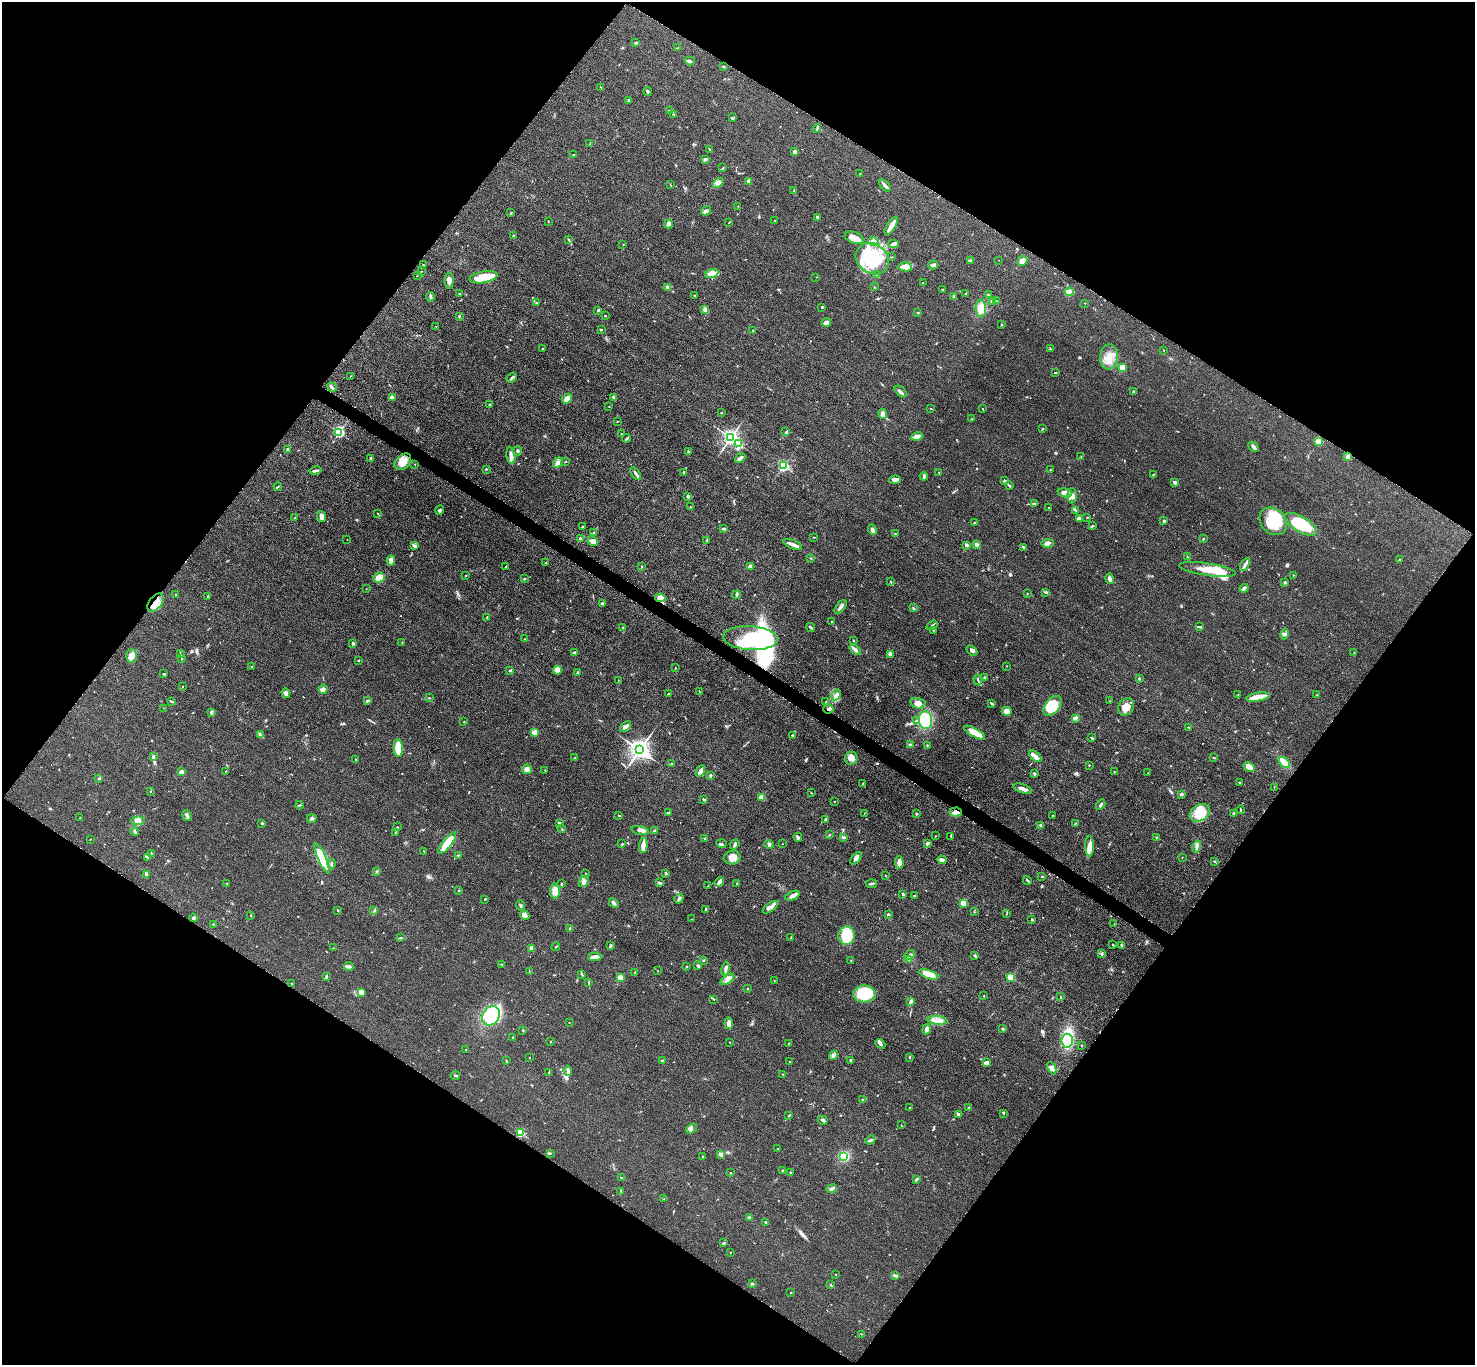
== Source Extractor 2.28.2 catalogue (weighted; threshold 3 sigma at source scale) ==
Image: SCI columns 13-5901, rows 163-5612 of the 5909 x 5914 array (HDU 1 of 3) = the unmasked area's bounding box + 8 px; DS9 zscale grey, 4 x 4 block average (1 PNG px = mean of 4 x 4 image px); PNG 1477 x 1367 px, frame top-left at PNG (2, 2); each listed source drawn as its Kron ellipse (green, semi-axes under 4 px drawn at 4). Shown black and unused: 49% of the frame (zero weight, under 3 of 5 exposures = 1% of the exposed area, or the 3 px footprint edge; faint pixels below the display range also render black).
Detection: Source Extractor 2.28.2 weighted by HDU 2 'WHT'. Background 0.0536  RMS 0.0058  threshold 0.0259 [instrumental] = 3 sigma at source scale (4.5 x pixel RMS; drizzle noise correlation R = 1.50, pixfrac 1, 0.05/0.05 arcsec/px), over >= 5 px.
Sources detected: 643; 7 inside a brighter object's white glare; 3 cosmic-ray / hot-pixel residue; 1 long thin detection or spike segment (spike, bleed or trail) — neither listed nor drawn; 12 coinciding with a brighter row at this scale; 28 inside a brighter listed object's ellipse — not listed separately; of the other 592, all 500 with FLUX_AUTO >= 1.06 (the completeness limit of this list) listed and drawn (92 fainter detections not listed), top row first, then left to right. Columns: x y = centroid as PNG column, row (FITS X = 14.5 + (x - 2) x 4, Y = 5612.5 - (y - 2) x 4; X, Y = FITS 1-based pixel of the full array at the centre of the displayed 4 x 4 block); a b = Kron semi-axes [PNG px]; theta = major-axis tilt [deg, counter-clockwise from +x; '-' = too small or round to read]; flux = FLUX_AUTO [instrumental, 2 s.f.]
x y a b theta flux
636 43 3 2 - 4
678 48 2 2 - 2.1
690 61 5 2 - 7.1
723 66 3 2 - 1.9
601 87 2 2 - 1.6
647 91 4 2 - 5.6
628 100 2 2 - 3.7
670 111 2 2 - 1.4
674 114 2 2 - 1.6
732 118 3 2 - 4.5
817 129 4 2 - 4
590 144 2 2 - 1.6
709 149 4 2 - 2.8
794 152 4 3 - 9.6
573 155 2 2 - 2.7
705 159 3 3 - 6.8
723 168 2 2 - 1.2
860 174 2 2 - 1.7
749 181 3 2 - 12
718 183 6 3 40 9.8
670 185 2 2 - 1.1
885 185 7 2 -48 14
794 191 3 2 - 3.2
738 206 2 2 - 1.8
706 211 5 3 - 8.1
510 213 2 2 - 1.1
817 217 4 3 - 4.7
775 220 2 2 - 1.2
548 222 2 2 - 1.2
729 222 3 2 - 1.3
668 224 4 3 - 9.4
891 226 10 3 59 41
513 235 2 2 - 2.2
854 238 10 5 -21 37
568 240 4 2 - 3.5
873 241 5 3 - 7
623 244 2 2 - 1.5
894 244 5 3 - 7.5
891 257 3 2 - 1.5
872 259 18 14 -36 210
970 260 4 2 - 3.8
999 260 2 2 - 1.2
1022 261 5 4 - 21
423 265 2 2 - 2.9
933 265 5 3 - 6.7
905 267 7 4 -11 25
421 272 2 2 - 1.4
712 273 7 3 14 37
877 275 2 2 - 1.6
417 276 2 2 - 1.1
483 277 14 6 10 59
816 277 2 2 - 1.1
449 281 8 4 88 13
923 283 2 2 - 1.2
874 287 2 2 - 1.8
668 288 3 2 - 17
942 289 3 2 - 2.5
1069 292 4 2 - 56
966 293 3 2 - 2.1
460 294 2 2 - 10
989 294 4 2 - 2.8
695 296 2 2 - 1.8
430 297 4 2 - 8.5
954 297 4 2 - 4.8
996 301 2 2 - 1.6
537 302 2 2 - 1.8
993 302 2 2 - 14
1085 303 2 2 - 2.2
822 307 2 2 - 6.4
981 308 9 5 -89 38
705 309 3 2 - 4.2
598 310 4 2 - 3.7
918 312 2 2 - 1.4
459 316 2 2 - 2.7
605 316 2 2 - 2.7
826 322 4 3 - 20
1001 325 3 2 - 1.9
436 326 2 2 - 1.4
601 330 2 2 - 4.9
753 330 2 2 - 2.2
542 348 3 2 - 1.7
1050 349 2 2 - 1.5
1164 350 2 2 - 1.3
1109 357 12 9 85 47
1122 367 2 2 - 48
1056 373 2 2 - 1.6
350 376 2 2 - 1.3
512 378 5 2 - 5
332 387 5 2 - 9
901 392 7 2 -42 8.1
1133 392 2 2 - 2.7
613 397 2 2 - 5.1
392 398 3 3 - 15
567 399 6 3 48 36
489 404 2 2 - 3.3
609 406 2 2 - 1.6
930 409 2 2 - 1.5
982 409 2 2 - 1.2
721 413 3 2 - 1.6
883 414 5 4 - 16
972 419 4 2 - 1.9
617 421 2 2 - 1.4
1042 429 2 2 - 2.6
339 432 2 2 - 480
786 432 3 2 - 4.2
621 434 2 2 - 1.8
917 436 5 2 - 42
627 438 4 2 - 4.1
730 438 2 2 - 1400
1318 441 2 2 - 120
739 443 3 2 - 5.5
1253 447 6 3 -44 8.5
287 449 2 2 - 9.1
518 451 4 2 - 4.4
688 452 3 2 - 5.3
511 456 8 3 -81 14
1081 457 2 2 - 1.3
1348 457 3 3 - 11
371 458 2 2 - 7.8
740 458 5 3 - 11
403 462 9 7 46 34
565 462 2 2 - 1.5
558 463 5 3 - 15
415 464 2 2 - 1.3
784 466 2 2 - 450
486 469 2 2 - 3.4
1050 469 2 2 - 1.6
316 471 6 2 13 7.9
684 472 3 2 - 3.9
939 472 2 2 - 1.7
636 473 7 2 -57 7.3
1153 475 3 2 - 2.2
924 476 4 2 - 6.7
895 480 6 3 6 13
1004 481 2 2 - 2.2
1175 482 2 2 - 36
1009 486 4 2 - 3.6
278 487 4 2 - 3
1065 493 7 4 -9 16
688 496 3 3 - 7.7
1072 496 7 4 -88 15
1034 504 4 2 - 3.8
690 507 2 2 - 1.1
1048 507 2 2 - 1.5
440 510 4 4 - 6.4
1076 510 2 2 - 2.2
378 514 2 2 - 1.5
322 517 5 3 - 18
1087 517 2 2 - 1.9
295 518 2 2 - 1.6
1079 518 4 3 - 13
1164 521 2 2 - 17
1273 521 15 12 -49 140
975 522 4 2 - 3.2
1301 524 18 7 -32 190
583 526 4 2 - 2.8
1092 526 3 2 - 2.8
723 529 4 2 - 4.6
872 530 5 3 - 12
594 533 2 2 - 1.7
895 534 2 2 - 2.2
814 537 2 2 - 1.5
580 539 3 2 - 6.8
1203 539 3 2 - 2.9
347 540 2 2 - 1.2
706 540 3 2 - 1.9
593 541 5 4 - 15
1048 543 6 4 2 11
793 544 10 3 -22 18
976 544 2 2 - 34
966 545 3 2 - 9
414 546 4 3 - 5.7
1024 547 3 2 - 7.6
1187 557 2 2 - 1.2
811 558 2 2 - 1.9
391 560 5 3 - 15
1400 560 4 2 - 3.1
546 563 2 2 - 3.8
1245 565 7 3 59 11
506 566 2 2 - 1.5
642 566 2 2 - 1.7
750 566 3 2 - 8.7
1207 570 28 6 -9 77
1293 575 2 2 - 3.3
465 576 2 2 - 2.3
379 578 6 4 22 26
524 579 2 2 - 3.5
1109 579 5 3 - 10
891 582 3 2 - 2.3
1285 582 2 2 - 5.7
1244 588 4 3 - 7.5
366 589 2 2 - 1.2
1045 592 2 2 - 1.4
176 594 2 2 - 1.2
1027 594 2 2 - 2.7
737 595 4 2 - 5.1
207 596 3 2 - 1.9
660 598 5 4 - 25
156 603 10 6 50 49
602 603 3 2 - 3.2
841 607 8 2 53 11
913 608 3 2 - 2.7
487 617 2 2 - 2
832 622 3 2 - 2.1
932 625 6 2 34 3.4
811 627 5 2 - 5
1200 627 3 2 - 4.5
623 628 3 2 - 3.2
933 630 2 2 - 3
1284 634 5 3 - 8
750 638 27 12 -4 560
525 639 2 2 - 1.5
853 641 2 2 - 1.3
402 642 2 2 - 1.3
353 643 3 2 - 6.7
855 650 6 3 -39 9.6
972 650 6 3 -38 8.2
574 653 3 2 - 10
1354 653 2 2 - 1.4
181 654 3 2 - 1.7
890 654 3 3 - 9
131 656 7 5 87 17
181 659 2 2 - 2
359 660 2 2 - 2.1
1007 666 2 2 - 1.1
252 667 3 2 - 2
675 668 2 2 - 1.9
510 670 3 2 - 4.9
557 670 4 3 - 17
577 673 3 2 - 3.2
164 674 2 2 - 3.6
984 677 2 2 - 2.7
1139 678 3 2 - 3.4
618 680 2 2 - 1.3
978 680 5 2 - 4.3
183 687 2 2 - 2.1
323 689 5 4 - 12
699 692 2 2 - 1.5
286 693 5 3 - 9.4
668 694 4 2 - 2.7
1238 694 2 2 - 1.1
836 695 6 4 61 13
1317 695 2 2 - 1.2
1258 697 12 3 9 60
429 698 2 2 - 1.4
171 701 3 2 - 3.3
367 701 3 2 - 5.7
1110 701 2 2 - 1.4
826 702 2 2 - 2
918 703 7 5 -15 19
992 703 3 2 - 4.3
1052 706 11 7 51 110
1126 707 9 7 58 29
164 708 2 2 - 1.1
828 709 5 2 - 7
1007 711 5 4 - 19
212 712 3 3 - 5
1075 718 3 2 - 4.4
925 720 9 6 -84 110
916 721 2 2 - 3.2
464 722 2 2 - 1.7
625 726 6 2 41 18
1188 727 3 2 - 1.9
534 732 2 2 - 87
975 733 12 4 -29 74
260 735 2 2 - 2.6
793 736 3 2 - 5.8
1092 738 3 2 - 3.6
910 745 2 2 - 31
927 745 2 2 - 1.7
398 748 9 4 -86 90
639 750 3 3 - 2800
153 756 2 2 - 1.9
1035 756 7 3 -40 16
1214 757 2 2 - 1.4
574 758 2 2 - 1.4
851 758 6 6 - 19
356 759 2 2 - 1.2
1284 763 7 3 -42 48
671 764 2 2 - 2.1
1089 765 2 2 - 1.8
1249 767 6 4 -28 29
527 769 5 4 - 15
226 771 3 2 - 1.3
545 771 3 2 - 2.1
700 771 6 3 64 14
1114 771 2 2 - 1.2
182 772 3 2 - 12
1148 773 2 2 - 1.1
1034 774 2 2 - 6
710 775 2 2 - 6
99 778 4 2 - 3.9
1239 782 2 2 - 2.4
862 784 2 2 - 1.8
1274 787 2 2 - 1.1
1022 789 10 3 -16 15
151 792 2 2 - 3.6
811 793 2 2 - 1.3
1181 794 2 2 - 6
761 797 2 2 - 88
703 799 3 2 - 2.7
834 802 2 2 - 1.7
1101 804 5 2 - 7
299 805 4 2 - 2.7
1241 810 4 2 - 2.9
956 812 6 4 5 17
668 813 3 2 - 2.7
864 813 2 2 - 1.4
1200 813 11 8 34 98
1234 813 3 2 - 4.3
916 814 3 2 - 2.6
187 815 6 2 -69 6.4
619 816 2 2 - 1.4
1052 816 2 2 - 2
80 818 2 2 - 1.5
312 818 5 2 - 6.2
826 820 3 3 - 6.1
138 821 7 4 3 14
262 823 3 2 - 3.7
559 823 3 2 - 4.1
1075 824 2 2 - 2.8
1040 825 3 2 - 3.8
397 827 2 2 - 1.9
562 829 3 2 - 1.5
640 830 9 3 -10 11
655 831 4 2 - 6.2
135 832 4 2 - 5.7
395 832 2 2 - 1.4
829 834 2 2 - 2.4
935 836 2 2 - 1.5
951 836 2 2 - 1.7
798 837 4 2 - 5.7
843 837 3 2 - 5.6
705 838 3 2 - 2.3
1156 838 2 2 - 2.5
90 839 2 2 - 2.1
447 843 13 4 52 100
927 843 4 2 - 5.5
622 844 3 2 - 2.5
721 844 5 4 - 6.3
735 844 5 3 - 7.5
769 844 5 3 - 5.7
782 844 2 2 - 1.1
643 845 8 3 86 23
1089 846 10 4 -89 26
1197 846 6 3 74 8.8
424 851 2 2 - 1.4
151 853 2 2 - 1.4
458 855 2 2 - 1.6
148 857 4 2 - 3.6
1182 857 2 2 - 1.4
322 858 16 4 -66 110
732 858 8 6 10 28
856 858 7 3 52 16
942 860 4 3 - 11
1215 861 2 2 - 2.6
899 862 6 3 -88 31
332 864 5 2 - 5.3
377 871 2 2 - 4.4
586 873 2 2 - 1.1
666 873 2 2 - 3.1
146 874 4 3 - 4.7
886 876 2 2 - 1.6
1042 876 2 2 - 3.6
1027 880 4 2 - 5
584 882 6 3 50 12
719 882 5 3 - 8.9
660 883 3 2 - 3.1
737 883 2 2 - 1.4
227 884 2 2 - 2.3
561 884 3 2 - 3.5
872 884 5 2 - 4.1
708 886 3 2 - 1.2
459 890 2 2 - 2.7
555 891 7 5 89 31
903 894 3 2 - 5.5
792 896 8 3 23 15
914 896 2 2 - 2.3
485 899 2 2 - 4.1
679 899 5 3 - 8.1
614 903 5 3 - 7.5
963 903 2 2 - 120
520 905 5 2 - 6.1
770 907 9 3 35 18
706 909 2 2 - 3.6
374 910 2 2 - 1.1
338 911 2 2 - 1.8
974 912 3 2 - 2.2
888 914 3 2 - 3.6
1007 914 2 2 - 2
251 915 2 2 - 1.9
525 915 5 3 - 17
193 918 4 2 - 6.5
691 919 2 2 - 1.1
1031 920 2 2 - 1.3
213 924 2 2 - 1.7
1114 924 2 2 - 1.1
570 928 2 2 - 2
847 936 9 8 - 120
791 937 3 2 - 2.7
401 938 2 2 - 1.9
611 945 3 2 - 4.4
1113 945 2 2 - 2.6
1122 945 4 2 - 4.7
556 947 4 2 - 2.6
333 948 2 2 - 1.5
532 948 2 2 - 34
1102 954 2 2 - 1.8
910 955 6 2 38 7.7
974 956 3 2 - 2.5
595 957 7 3 0 17
704 960 2 2 - 1.7
909 960 3 2 - 3.7
851 961 2 2 - 2.6
501 964 2 2 - 2
349 966 5 2 - 13
686 966 2 2 - 1.9
698 966 3 2 - 6.5
726 969 7 3 80 12
529 971 2 2 - 1.3
658 971 2 2 - 1.3
635 972 2 2 - 2.2
582 974 2 2 - 1.1
929 974 10 4 -19 65
326 976 3 2 - 2.5
620 977 2 2 - 91
1010 977 2 2 - 170
727 979 8 4 35 16
774 981 2 2 - 1.4
588 982 2 2 - 1.4
291 983 2 2 - 2.1
747 989 2 2 - 4.6
361 992 3 3 - 19
864 994 11 8 0 170
983 996 2 2 - 1.6
1060 997 2 2 - 1.3
714 999 3 2 - 2
910 1001 4 2 - 4.7
491 1016 10 8 56 160
938 1020 10 3 -5 19
569 1022 2 2 - 1.7
729 1023 6 4 -83 20
927 1029 5 3 - 11
1003 1029 4 2 - 4.5
523 1030 2 2 - 2.7
513 1038 2 2 - 2.6
1067 1041 7 5 -84 110
550 1042 2 2 - 1.3
730 1042 2 2 - 1.1
789 1044 3 2 - 3.8
880 1044 5 3 - 7.2
1081 1045 2 2 - 1.8
466 1049 2 2 - 1.6
833 1055 5 2 - 6.9
529 1058 2 2 - 1.2
909 1058 3 2 - 2
662 1060 3 2 - 2.8
851 1060 3 2 - 6.7
506 1061 3 2 - 2.2
789 1062 2 2 - 4.3
986 1063 4 3 - 14
1052 1068 6 4 -64 14
568 1071 5 2 - 11
549 1072 3 2 - 2
783 1074 2 2 - 1.4
455 1076 5 2 - 4.3
863 1100 3 2 - 3.9
909 1108 2 2 - 1.1
969 1108 3 2 - 2.2
1004 1113 2 2 - 2.2
958 1114 3 2 - 6.6
789 1116 3 2 - 2.9
823 1120 5 2 - 7.9
901 1125 2 2 - 1.3
691 1129 6 3 37 7.3
520 1133 2 2 - 260
870 1140 5 2 - 8.2
778 1149 2 2 - 2.4
550 1154 2 2 - 1.4
721 1154 4 2 - 5.2
844 1156 4 4 - 91
702 1157 2 2 - 1.6
783 1170 2 2 - 3.3
730 1173 2 2 - 2.2
790 1173 3 2 - 2.7
621 1178 3 2 - 2.4
916 1179 4 2 - 5.6
831 1189 5 3 - 8
621 1191 2 2 - 1.9
664 1199 2 2 - 2.9
749 1218 2 2 - 1.6
766 1222 3 2 - 4.9
723 1243 3 2 - 2
730 1252 2 2 - 1.4
836 1274 2 2 - 1.6
895 1275 4 2 - 7.5
752 1284 3 2 - 3
831 1285 4 2 - 4.1
791 1293 2 2 - 1.4
861 1334 2 2 - 1.6
Overlapping masked pixels (flux is a lower limit): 4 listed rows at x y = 156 603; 750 638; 828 709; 956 812
Diffuse or blended objects may show on this block-average render without a row.